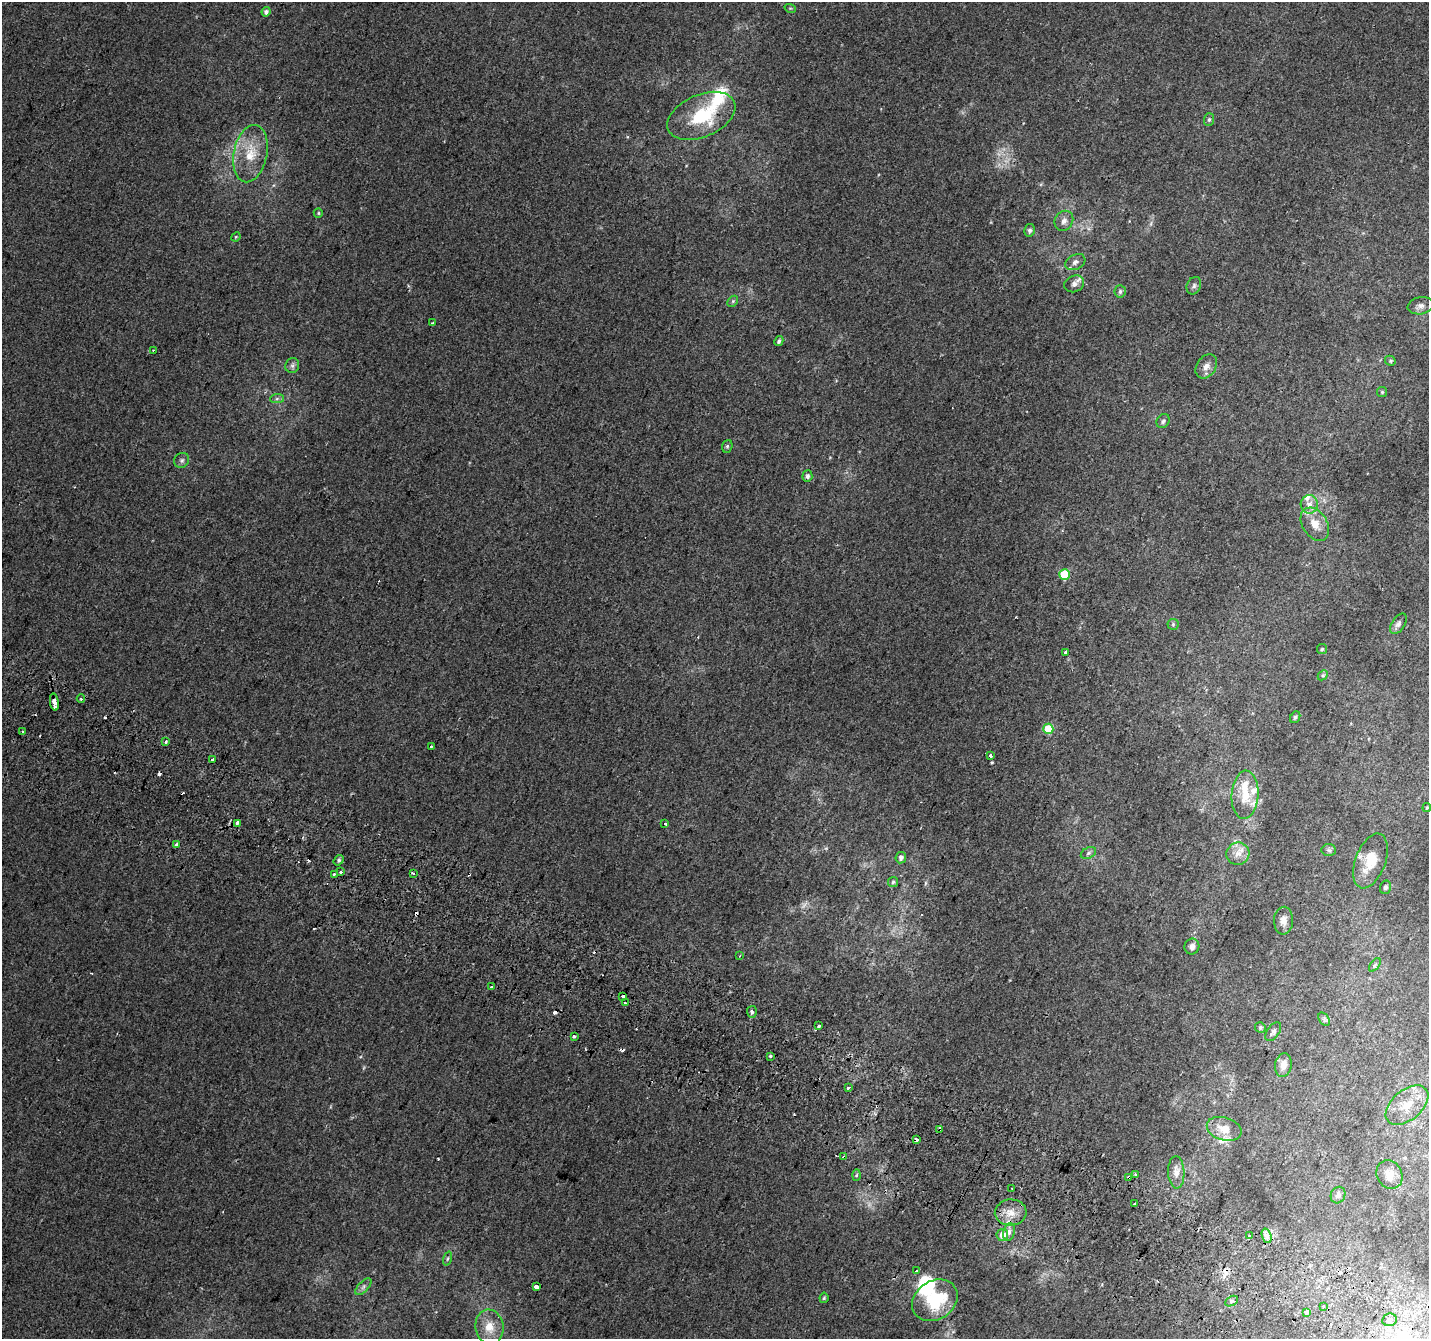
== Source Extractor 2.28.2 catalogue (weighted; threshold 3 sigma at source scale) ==
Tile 6 of 4 x 4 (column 2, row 2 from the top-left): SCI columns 1456-2882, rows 2982-4318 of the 5756 x 5897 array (HDU 1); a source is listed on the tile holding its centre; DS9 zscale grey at full resolution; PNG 1431 x 1341 px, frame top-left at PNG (2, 2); each listed source drawn as its Kron ellipse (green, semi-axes under 4 px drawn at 4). Shown black and unused: <1% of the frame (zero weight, under 2 of 3 exposures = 2% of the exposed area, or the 3 px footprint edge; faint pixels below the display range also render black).
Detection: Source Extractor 2.28.2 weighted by HDU 2 'WHT'; one run over the whole footprint, this tile lists its part. Background 0.00306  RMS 0.0037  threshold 0.0169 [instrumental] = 3 sigma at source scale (4.5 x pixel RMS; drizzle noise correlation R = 1.50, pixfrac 1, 0.0396/0.0396 arcsec/px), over >= 5 px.
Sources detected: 136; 1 too faint to see at this stretch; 22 cosmic-ray / hot-pixel residue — neither listed nor drawn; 8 inside a brighter listed object's ellipse — not listed separately; the other 105 listed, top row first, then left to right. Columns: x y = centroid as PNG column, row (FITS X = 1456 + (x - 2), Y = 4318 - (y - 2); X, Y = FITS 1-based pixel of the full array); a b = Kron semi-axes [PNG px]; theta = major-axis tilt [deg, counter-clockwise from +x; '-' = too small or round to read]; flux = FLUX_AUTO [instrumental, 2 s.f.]
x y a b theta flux
790 8 6 3 -18 0.39
266 12 5 4 - 1.2
701 116 36 21 24 19
1209 120 6 5 - 0.69
250 154 29 16 79 11
318 213 5 4 - 0.48
1064 221 11 9 58 1.9
1030 230 6 5 - 0.89
236 237 5 4 - 0.4
1075 262 10 7 27 1.6
1074 284 10 8 24 1.8
1194 286 9 7 67 1.1
1120 291 6 5 - 0.81
733 301 6 4 46 0.59
1420 306 13 8 11 1.7
432 323 3 3 - 0.82
779 341 5 4 - 0.72
153 350 3 3 - 0.93
1390 361 5 4 - 0.56
292 365 7 7 - 1
1206 366 13 9 57 2.7
1382 392 5 5 - 0.53
277 399 7 4 1 0.85
1163 421 7 6 - 1.1
727 446 6 5 - 0.67
182 460 8 7 - 1.1
807 476 6 5 - 1.1
1309 504 9 8 - 2.7
1315 524 18 12 -58 5.5
1064 574 5 5 - 17
1173 624 5 5 - 0.64
1398 624 11 6 58 1.4
1322 649 5 5 - 0.48
1065 653 4 3 - 1.3
1323 675 6 4 43 0.54
81 699 4 3 - 0.68
54 702 9 3 -81 7.8
1295 717 6 5 - 0.75
1048 729 5 5 - 11
23 732 3 3 - 1.7
166 742 4 3 - 2
431 746 3 2 - 0.58
990 756 4 3 - 2.4
212 760 4 2 - 0.37
1245 795 24 13 87 8.1
1427 808 4 3 - 0.44
237 823 4 3 - 6.8
665 824 4 3 - 2.8
176 844 3 3 - 2.3
1329 850 7 6 - 0.77
1088 853 8 5 28 1
1238 854 12 11 - 3.5
901 858 6 5 - 1.1
339 860 5 4 - 0.78
1370 861 28 15 70 9.6
340 872 3 3 - 4.3
413 873 3 3 - 0.64
334 874 3 2 - 0.54
893 882 5 5 - 0.58
1385 887 6 5 - 0.89
1284 921 14 9 88 2.6
1192 946 8 7 - 1.7
739 956 4 3 - 0.33
1375 965 8 4 53 0.72
492 987 3 3 - 0.82
623 996 4 3 - 3.2
625 1003 3 2 - 2.3
752 1012 6 5 - 0.77
1324 1019 7 4 -56 0.81
819 1026 3 3 - 2.8
1260 1027 5 5 - 0.67
1273 1032 11 6 54 1.3
574 1036 3 3 - 1.1
770 1056 3 3 - 0.95
1283 1065 12 8 80 2.9
848 1087 4 3 - 3.4
1407 1105 25 15 40 8.7
940 1129 4 3 - 4.3
1224 1129 18 11 -16 4.8
916 1140 4 3 - 3.4
844 1157 3 3 - 1.3
1176 1172 16 8 -87 3.1
1135 1174 4 3 - 0.81
856 1175 5 3 - 0.48
1389 1175 15 12 -65 3.8
1129 1177 4 3 - 5.7
1012 1188 3 3 - 0.8
1338 1195 8 7 - 1.3
1134 1204 3 3 - 0.78
1011 1212 16 13 3 5
1009 1232 9 5 76 1.6
1002 1235 6 6 - 3.5
1249 1235 4 3 - 1.6
1267 1236 7 4 -72 1.4
447 1259 7 3 71 0.53
916 1271 3 3 - 2
363 1287 10 5 46 1.1
536 1287 3 3 - 12
824 1298 5 4 - 0.5
935 1300 24 19 33 21
1232 1301 7 4 27 0.81
1323 1306 3 3 - 1.1
1306 1312 4 3 - 7.2
1389 1320 7 6 - 1.4
489 1327 17 14 -81 6.1
Overlapping masked pixels (flux is a lower limit): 6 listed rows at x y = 54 702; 237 823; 940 1129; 916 1140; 844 1157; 1129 1177